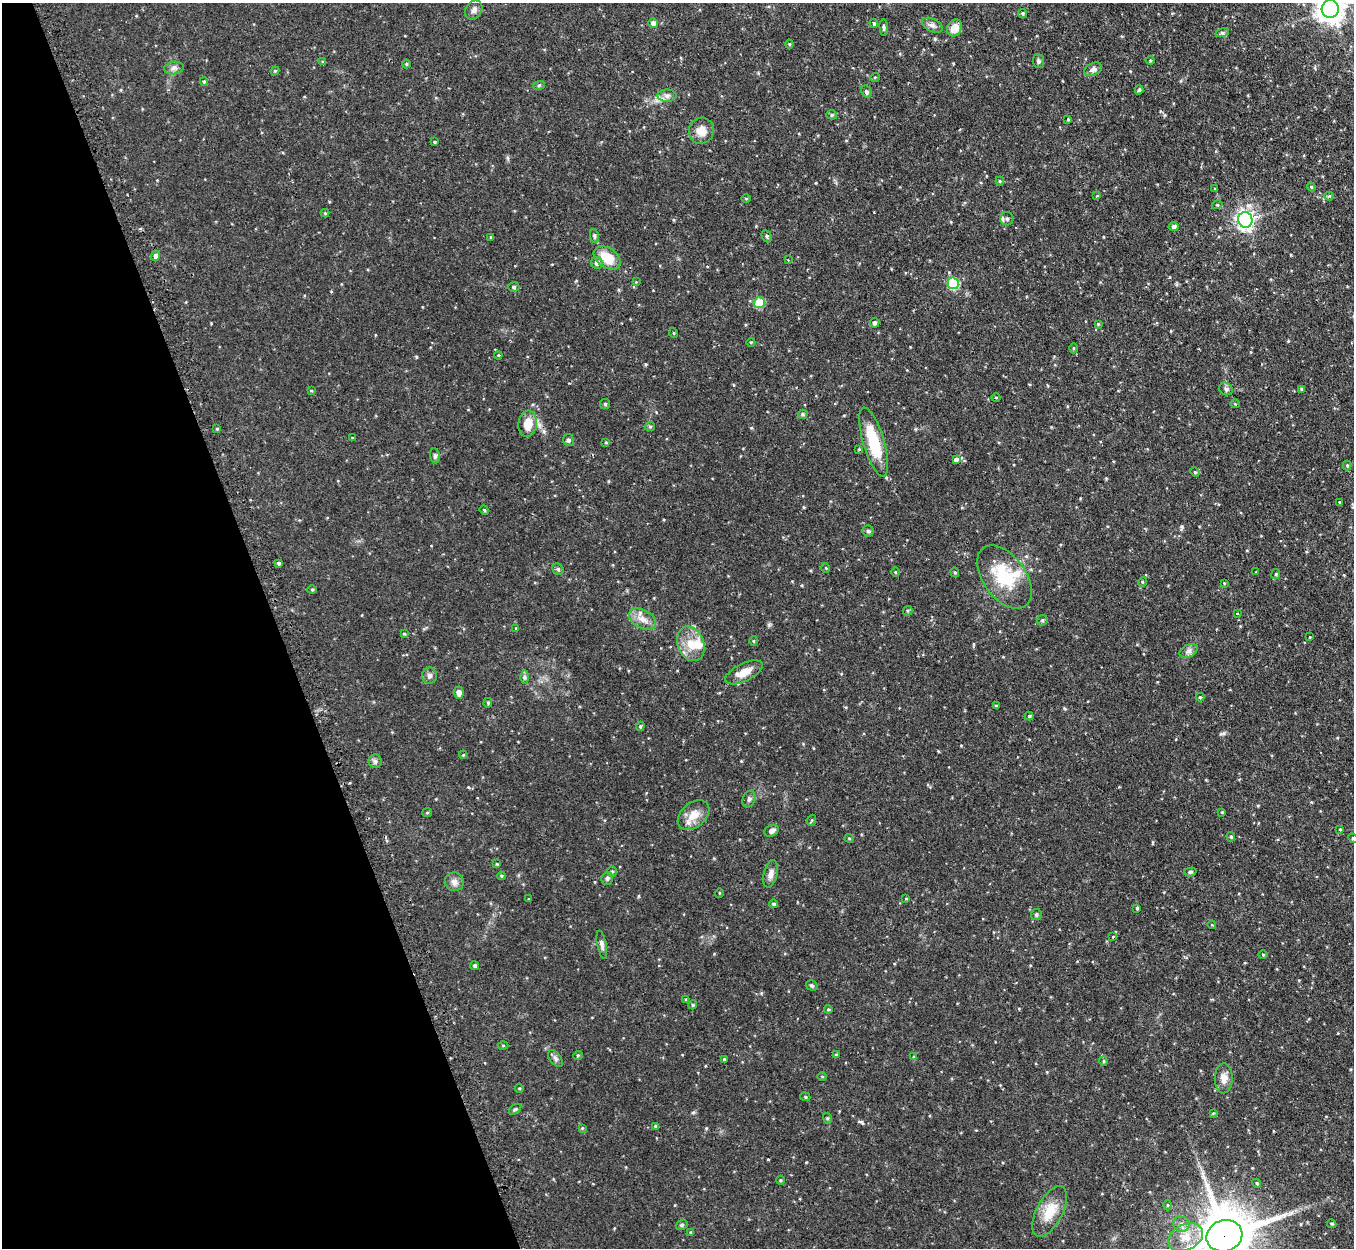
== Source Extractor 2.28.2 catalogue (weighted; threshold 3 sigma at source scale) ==
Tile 5 of 4 x 4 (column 1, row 2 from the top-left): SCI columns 40-1391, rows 2669-3914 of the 5485 x 5464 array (HDU 1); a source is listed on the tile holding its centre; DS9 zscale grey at full resolution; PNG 1356 x 1250 px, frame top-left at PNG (2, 3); each listed source drawn as its Kron ellipse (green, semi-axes under 4 px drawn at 4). Shown black and unused: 20% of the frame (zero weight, under 2 of 3 exposures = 4% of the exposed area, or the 3 px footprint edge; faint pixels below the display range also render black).
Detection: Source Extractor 2.28.2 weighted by HDU 2 'WHT'; one run over the whole footprint, this tile lists its part. Background 0.0971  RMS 0.0069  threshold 0.0311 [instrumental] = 3 sigma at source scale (4.5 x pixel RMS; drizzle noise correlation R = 1.50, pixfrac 1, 0.05/0.05 arcsec/px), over >= 5 px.
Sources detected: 169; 1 inside a brighter object's white glare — neither listed nor drawn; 1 inside a brighter listed object's ellipse — not listed separately; the other 167 listed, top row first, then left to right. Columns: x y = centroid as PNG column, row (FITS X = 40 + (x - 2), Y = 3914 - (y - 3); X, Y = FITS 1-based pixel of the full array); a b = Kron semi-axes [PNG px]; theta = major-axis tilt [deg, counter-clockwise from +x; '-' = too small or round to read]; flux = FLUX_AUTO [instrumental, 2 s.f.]
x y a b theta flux
1330 9 9 8 - 710
474 10 10 8 57 2.6
1023 13 5 4 - 0.98
653 23 5 4 - 2.1
874 23 4 4 - 0.9
932 25 11 6 -27 2.5
884 27 8 4 -84 1.2
954 28 9 7 61 6.9
1222 33 7 4 18 1.1
789 44 4 4 - 0.66
1150 60 4 4 - 0.69
1038 61 6 5 - 1.6
323 62 4 4 - 0.79
406 64 4 4 - 0.67
174 68 10 6 10 2.3
1093 69 9 6 27 2.3
275 71 4 4 - 0.72
875 77 5 3 - 0.55
204 82 4 4 - 0.82
539 85 6 3 19 0.76
1139 90 5 4 - 0.98
866 92 6 5 - 1.3
667 96 9 6 0 2.4
832 115 5 4 - 1
1068 119 4 3 - 0.63
701 131 13 12 - 7
434 142 3 3 - 0.63
1000 181 4 4 - 0.7
1311 187 4 4 - 0.73
1215 189 3 3 - 0.59
1096 196 4 2 - 0.48
1329 196 4 4 - 0.69
746 198 5 3 - 0.58
1217 205 5 3 - 0.61
325 213 4 4 - 0.73
1007 219 6 6 - 1.7
1245 220 8 7 - 250
1174 226 5 4 - 2.1
594 236 7 4 -78 1.2
767 236 6 4 -64 1.1
491 237 3 3 - 0.8
156 256 5 4 - 2
607 258 15 9 -34 14
788 260 2 2 - 0.41
597 263 6 5 - 2.3
636 282 4 4 - 0.47
953 283 6 5 - 43
514 287 5 5 - 0.99
759 303 5 5 - 25
874 323 5 5 - 1.3
1098 324 4 4 - 0.59
674 333 5 3 - 0.5
751 342 4 3 - 0.57
1073 348 5 3 - 0.7
498 355 4 3 - 0.55
1226 389 7 6 - 1.6
1302 389 4 4 - 1.2
311 391 4 3 - 0.62
996 398 4 3 - 0.66
605 404 5 5 - 0.92
1235 404 5 3 - 0.53
803 414 5 4 - 1.1
528 424 13 9 82 10
650 427 5 4 - 0.8
217 429 4 4 - 0.73
352 438 3 2 - 0.51
568 440 6 5 - 1.5
606 442 4 4 - 0.6
874 442 36 10 -74 28
859 449 3 3 - 0.92
435 456 7 5 -81 1.4
956 460 3 3 - 20
1347 466 5 4 - 0.66
1195 472 5 4 - 0.71
1339 502 3 2 - 0.61
484 510 5 4 - 0.8
868 531 5 5 - 1.1
279 563 3 3 - 2.9
826 568 5 3 - 0.54
558 569 6 5 - 0.9
895 572 4 3 - 0.49
955 572 5 4 - 0.8
1256 572 3 3 - 0.42
1276 574 5 4 - 0.75
1004 577 36 21 -54 31
1142 582 5 3 - 0.59
1224 583 4 3 - 0.45
312 590 4 4 - 0.71
908 611 5 4 - 0.82
1237 613 3 3 - 0.63
642 619 14 9 -29 5.5
1042 620 6 5 - 0.92
516 628 3 3 - 0.45
404 634 4 3 - 0.71
1310 637 4 3 - 0.44
753 641 5 3 - 0.6
691 644 18 13 -67 11
1189 651 10 6 27 2.4
744 672 20 9 26 8.4
429 676 8 7 - 2.2
524 677 7 4 -90 1.2
459 693 6 5 - 2.9
1200 697 4 4 - 0.8
488 703 5 4 - 0.86
996 706 4 3 - 0.77
1029 716 4 4 - 0.84
640 726 5 4 - 0.81
463 755 4 3 - 0.56
375 761 6 6 - 1.6
749 799 9 6 67 1.6
1222 812 4 4 - 0.57
427 813 5 4 - 0.73
694 815 18 12 40 8.9
812 820 5 3 - 0.65
1340 829 3 3 - 0.5
772 831 7 5 25 2.3
1231 837 5 4 - 1
849 838 4 4 - 0.66
1353 838 5 4 - 0.82
497 864 4 4 - 0.63
612 871 5 4 - 0.91
1190 872 6 4 15 1.2
771 874 14 6 77 3.6
501 876 4 3 - 0.83
607 878 6 5 - 1.4
454 882 9 9 - 3.2
719 893 5 3 - 0.5
528 899 3 3 - 1.2
906 899 4 3 - 0.58
774 904 4 4 - 1.1
1137 908 3 3 - 0.86
1036 914 5 5 - 1.1
1212 925 4 3 - 0.5
1113 936 3 3 - 0.81
602 945 14 4 -79 2.1
1263 955 5 3 - 0.54
475 966 4 4 - 1.4
812 985 6 5 - 1
686 1000 4 3 - 0.79
693 1005 4 4 - 0.87
828 1009 4 4 - 0.73
503 1045 5 3 - 0.65
578 1055 5 3 - 0.61
836 1055 4 3 - 0.63
914 1057 4 4 - 0.72
555 1059 9 5 -54 1.7
724 1059 3 3 - 0.6
1103 1061 4 4 - 0.77
822 1076 5 3 - 0.6
1224 1078 15 9 89 5.2
519 1088 4 3 - 0.61
805 1097 5 4 - 0.83
515 1109 7 3 36 0.93
1213 1113 4 4 - 0.59
827 1118 5 3 - 0.7
656 1126 4 4 - 1.3
582 1128 4 4 - 0.59
780 1180 4 3 - 0.59
1257 1183 4 4 - 0.76
1168 1205 5 3 - 0.66
1050 1211 28 13 62 13
1181 1224 8 7 - 2.8
1332 1224 5 4 - 0.95
682 1225 6 4 22 0.98
691 1232 4 3 - 0.7
1224 1236 18 15 19 4300
1186 1237 18 13 25 12
Overlapping masked pixels (flux is a lower limit): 1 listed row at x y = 1224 1236
Isophote crosses this tile's border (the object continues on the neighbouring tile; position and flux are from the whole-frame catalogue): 3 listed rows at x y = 1330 9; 1353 838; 1224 1236
Unlisted compact peaks at least as high as the median listed source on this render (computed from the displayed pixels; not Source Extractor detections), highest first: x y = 861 1122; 1224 733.